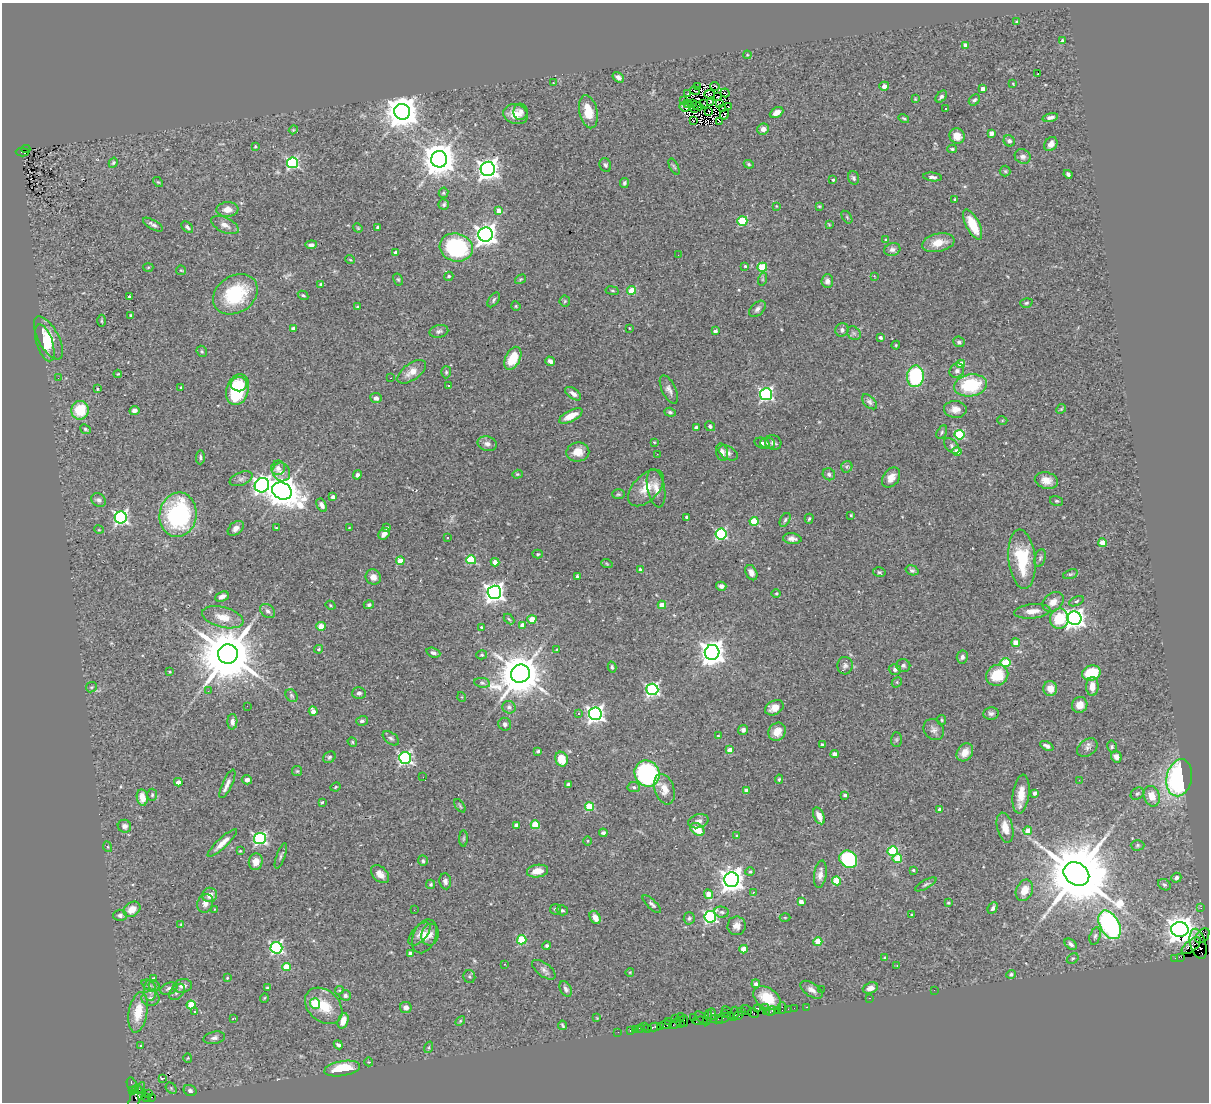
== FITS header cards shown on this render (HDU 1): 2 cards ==
NAXIS1  =                 1207
NAXIS2  =                 1100

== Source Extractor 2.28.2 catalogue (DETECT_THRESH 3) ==
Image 1207 x 1100 px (HDU 1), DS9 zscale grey, 1 PNG px = 1 image px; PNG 1211 x 1104 px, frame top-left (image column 1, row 1100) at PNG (2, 3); each listed source drawn as its Kron ellipse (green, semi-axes under 4 px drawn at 4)
Background 1.11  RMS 0.055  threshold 0.165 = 3 sigma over >= 5 px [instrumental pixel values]
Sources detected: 511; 4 with non-positive FLUX_AUTO (blend fragments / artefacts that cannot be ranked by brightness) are neither listed nor drawn; of the other 507, the 500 brightest by FLUX_AUTO listed and drawn (7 fainter detections omitted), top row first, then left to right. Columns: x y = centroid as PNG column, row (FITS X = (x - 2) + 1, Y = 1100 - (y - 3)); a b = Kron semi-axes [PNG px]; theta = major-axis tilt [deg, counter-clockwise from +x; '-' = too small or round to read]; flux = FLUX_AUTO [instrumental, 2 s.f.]
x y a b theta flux
1016 22 4 4 - 3.8
1062 41 3 3 - 9.1
965 46 4 4 - 28
747 55 4 3 - 3.5
1038 73 3 2 - 29
618 77 6 4 -34 12
553 83 3 2 - 3.6
1013 84 3 2 - 2.7
715 86 5 3 - 20
884 86 5 4 - 18
697 87 2 2 - 2.1
983 89 4 4 - 30
695 91 5 2 - 3.5
688 93 3 2 - 4.9
725 93 5 2 - 7.9
710 94 5 2 - 6.2
717 97 3 2 - 3.6
941 97 7 4 47 9
915 99 4 3 - 2.9
974 100 6 5 - 7.2
684 101 3 2 - 3.3
711 102 4 3 - 4.3
692 103 4 2 - 4.2
704 103 3 2 - 3.6
720 103 2 2 - 2.9
687 104 3 2 - 1.9
697 106 6 2 -24 6
685 107 5 2 - 5.6
729 107 2 2 - 3
695 108 3 2 - 3.4
722 108 2 2 - 3.2
946 109 3 3 - 5.3
709 111 2 2 - 2
402 112 8 8 - 7400
520 112 8 7 - 14
588 112 17 9 -77 69
777 113 7 5 27 28
516 114 12 9 -16 45
724 114 5 3 - 7
904 118 5 3 - 4.5
1050 118 8 4 14 14
693 121 3 2 - 9
720 121 3 2 - 8.4
763 129 6 5 - 19
293 130 4 3 - 3.5
991 133 4 4 - 13
957 136 8 7 - 38
1009 141 6 5 - 9.2
1051 144 7 6 - 21
255 146 4 3 - 4.2
26 149 4 2 - 91
952 149 4 4 - 4.7
22 152 6 3 -3 200
1023 156 8 7 - 17
439 159 8 8 - 8100
113 163 5 4 - 5.3
293 163 5 5 - 550
749 164 5 4 - 4.5
605 165 7 5 -71 8.4
674 166 9 3 -63 5.1
488 169 7 7 - 2500
1005 171 5 5 - 5.3
1068 174 4 3 - 8.9
932 177 9 4 -7 12
853 178 7 5 -72 7.6
833 180 3 3 - 6.5
158 182 6 3 -42 4.1
624 183 5 4 - 6.9
443 193 5 4 - 5
955 200 4 3 - 5.7
444 205 5 5 - 7.3
776 206 4 2 - 2.6
819 206 4 4 - 3.6
227 209 11 7 4 27
498 211 4 4 - 29
847 217 7 4 -54 4.7
742 221 5 5 - 190
973 224 16 6 -63 87
153 225 11 4 -30 11
225 225 15 7 -25 22
829 225 4 3 - 3.2
187 227 7 4 -47 8.4
358 228 5 4 - 3.6
378 228 4 3 - 14
486 235 7 7 - 2600
886 240 3 3 - 3.7
938 243 16 9 12 58
311 245 5 3 - 11
456 247 17 14 -16 340
892 249 8 6 16 15
396 253 4 3 - 23
678 255 2 2 - 4.3
350 259 5 3 - 3
745 266 4 3 - 4.1
148 267 5 3 - 3.9
762 267 5 4 - 160
181 270 5 4 - 4.2
449 276 5 4 - 5.7
874 276 3 3 - 2.9
398 279 6 4 -62 4.7
521 279 6 3 31 3.8
763 279 6 4 71 5.3
827 281 7 6 - 14
321 284 4 4 - 6.9
632 290 4 4 - 100
612 291 7 3 -9 4.6
235 294 24 18 33 250
303 295 5 3 - 5
130 297 4 3 - 9.5
494 300 8 5 55 8.4
565 301 5 5 - 5.5
1026 303 6 4 17 5.8
516 306 5 4 - 4.2
358 307 3 3 - 9.6
757 309 10 6 44 14
131 315 3 3 - 7.6
102 321 6 3 -90 3.9
629 328 3 2 - 2.2
294 329 4 4 - 25
842 330 7 6 - 13
439 331 9 6 13 12
715 331 4 3 - 13
854 333 7 6 - 9.8
48 338 24 10 -61 78
880 338 3 3 - 7.9
959 342 6 5 - 7.7
45 343 19 8 -72 49
896 345 4 4 - 3.7
202 351 6 5 - 5.8
513 358 12 7 63 89
550 361 5 4 - 16
961 364 4 4 - 72
957 371 7 7 - 12
412 372 16 8 36 36
446 372 6 5 - 6
118 374 4 3 - 4.7
915 376 11 8 86 320
58 378 2 2 - 5.6
391 378 3 2 - 3.8
239 384 8 7 - 86
971 385 16 11 9 230
449 386 3 3 - 3.8
181 387 3 3 - 4.6
97 389 3 3 - 4
669 389 15 7 -65 18
238 390 16 11 72 310
573 394 9 5 -35 19
766 394 6 6 - 790
376 398 5 5 - 16
869 402 9 5 -46 10
955 409 11 8 -4 29
1061 409 5 4 - 4.2
80 410 9 8 - 120
134 410 5 4 - 15
670 412 6 4 -18 7
571 416 13 5 27 45
1002 420 5 3 - 3.4
710 426 5 4 - 8.9
696 428 4 4 - 17
85 429 6 4 -40 5.3
942 432 7 4 62 6.3
959 435 5 4 - 230
654 442 3 2 - 2.9
762 443 8 5 -16 11
768 443 7 5 -1 7.7
773 443 8 7 - 12
487 444 10 7 -15 18
952 446 9 5 -46 9.7
578 452 11 9 8 45
722 452 9 6 -76 13
957 452 4 4 - 66
728 453 10 6 -31 13
657 454 3 2 - 5.3
200 457 7 4 88 6.3
847 467 6 5 - 7.1
278 468 7 7 - 26
281 472 9 8 - 23
517 474 5 4 - 4.3
829 474 6 5 - 8.4
357 475 5 4 - 10
891 477 11 8 53 30
241 479 12 6 22 14
1046 480 12 8 -13 36
262 485 7 7 - 1300
646 488 22 12 46 67
656 488 19 8 -79 34
282 491 10 8 -28 6300
618 494 6 5 - 5.7
333 497 4 3 - 22
99 500 8 6 -30 11
1057 501 7 5 -14 5.8
322 505 7 4 -61 16
178 515 22 18 81 500
851 515 3 3 - 4.3
687 517 3 3 - 9.2
121 518 6 6 - 810
809 519 5 3 - 5.7
785 520 7 4 60 6.8
754 521 4 4 - 150
236 528 9 6 40 17
276 528 3 2 - 3.4
349 528 4 3 - 2.5
386 528 4 3 - 12
99 530 5 3 - 3
384 534 6 5 - 21
721 534 5 5 - 460
447 537 3 3 - 33
792 539 9 5 -6 16
1103 543 4 4 - 91
538 554 5 4 - 4.1
1040 558 9 5 74 7.8
1022 559 30 13 -84 180
471 560 5 4 - 220
400 561 4 4 - 77
495 562 4 4 - 34
607 564 6 3 -20 4
640 570 4 3 - 12
912 570 7 4 -18 7.8
879 572 6 4 -14 6.1
751 573 8 5 -63 20
1070 574 7 4 18 6.7
577 576 4 3 - 5.9
373 577 8 7 - 24
721 586 5 4 - 12
494 592 7 7 - 2000
776 593 4 3 - 3.8
222 597 7 4 24 20
1076 601 8 4 27 6.2
1053 602 11 9 39 29
330 605 5 3 - 3.9
369 605 5 4 - 6.5
662 605 4 4 - 59
268 611 8 6 -42 12
1032 611 18 7 6 35
223 617 21 10 -15 61
1074 618 7 7 - 2200
509 619 6 3 -45 4.3
532 619 4 4 - 84
1059 619 10 9 - 130
522 625 4 4 - 27
321 626 4 4 - 47
481 627 3 2 - 3.2
1016 643 4 4 - 71
319 649 4 3 - 5
557 649 4 3 - 3.3
712 652 7 7 - 3800
433 653 7 4 -20 12
228 654 10 9 - 31000
482 655 5 4 - 4.5
962 657 6 5 - 11
1006 663 5 4 - 160
845 666 9 7 87 12
903 666 7 6 - 9.7
612 667 5 3 - 5.9
895 669 6 5 - 10
170 672 4 3 - 3.5
1091 673 9 7 18 120
520 674 9 9 - 16000
997 675 11 10 - 100
897 682 6 4 48 5.3
482 683 8 5 -9 8
1092 686 9 6 90 32
91 687 5 5 - 5.5
652 689 6 5 - 690
1050 689 7 7 - 36
208 691 3 3 - 3.4
359 693 7 6 - 10
291 696 7 5 -54 6.6
462 697 5 3 - 2.9
1080 705 8 7 - 41
247 706 3 2 - 4.8
509 707 6 6 - 10
774 708 10 7 28 30
313 711 5 4 - 26
991 713 8 6 9 10
578 714 3 2 - 4.9
595 714 6 6 - 1400
942 720 5 4 - 4.9
362 721 6 5 - 7.9
232 722 8 5 88 18
505 724 6 6 - 9.9
743 730 5 4 - 12
934 730 11 9 -51 18
777 732 9 8 - 41
718 736 3 2 - 3.2
391 738 9 5 -36 9.8
896 740 7 5 89 6.3
352 742 5 4 - 4.6
822 744 4 4 - 5.8
1047 746 7 4 -26 14
1112 747 6 4 -79 6.5
1087 748 11 8 36 17
730 750 4 4 - 32
538 751 3 3 - 11
965 752 10 7 52 37
835 754 4 3 - 31
329 757 6 5 - 6.9
1116 757 6 5 - 22
405 758 6 6 - 740
562 759 7 6 - 66
297 771 5 5 - 4.7
647 773 13 12 - 680
423 777 2 2 - 4.4
1179 778 19 12 78 570
779 779 5 4 - 5.2
247 780 5 4 - 17
1079 780 2 2 - 40
178 782 4 4 - 24
227 784 15 5 65 20
568 784 4 3 - 17
335 787 5 3 - 4.3
634 787 6 5 - 7.1
664 789 16 9 -71 42
746 790 4 3 - 24
1034 793 4 3 - 18
1021 794 19 8 82 53
1137 794 7 5 36 7.5
152 795 6 5 - 5.9
844 795 3 3 - 7.9
1152 796 10 8 -71 50
142 797 8 5 -80 44
322 802 3 3 - 4.5
460 806 7 3 -55 4.6
589 807 4 4 - 160
940 810 4 3 - 17
819 816 9 5 -65 28
698 821 10 6 17 18
517 825 4 3 - 25
535 825 4 4 - 140
124 826 7 6 - 13
1005 828 15 8 -76 41
697 829 8 5 -37 61
1028 831 4 4 - 50
603 833 4 3 - 8
737 836 4 3 - 4.5
463 838 8 4 89 5.7
260 839 6 5 - 640
587 841 4 3 - 3.4
222 843 20 5 43 33
1137 845 7 5 1 6.7
108 847 5 3 - 3.4
240 851 3 2 - 2.8
893 851 5 4 - 220
281 856 13 4 70 8.2
848 859 9 8 - 310
897 859 4 4 - 78
423 861 5 4 - 6.3
256 862 8 7 - 34
913 870 3 3 - 4.4
537 871 11 6 9 41
750 872 5 4 - 4.7
380 874 10 7 -44 25
820 874 14 6 82 23
1076 874 13 11 -32 47000
1176 878 5 4 - 11
732 880 7 7 - 3300
445 881 8 6 -83 12
837 881 4 4 - 110
431 884 5 4 - 5.1
926 884 12 4 29 8.3
1164 885 6 5 - 7.7
1024 890 11 8 65 49
753 892 3 2 - 18
708 894 5 4 - 51
210 895 7 7 - 28
801 902 4 4 - 30
205 903 9 7 67 21
948 903 4 3 - 3.9
652 904 12 4 -44 11
993 908 6 4 64 10
1201 908 2 2 - 20
132 909 9 7 34 41
215 909 3 3 - 3.3
556 909 5 5 - 8.2
414 910 3 2 - 3.3
562 910 5 5 - 7.8
722 912 7 5 -4 9.6
120 915 7 5 1 11
912 915 3 2 - 3.6
595 917 7 5 -60 31
710 917 6 6 - 650
785 917 5 3 - 3.5
689 918 6 5 - 7.6
181 924 4 3 - 3.2
1110 925 15 9 -62 690
737 926 9 9 - 24
1180 929 8 7 - 5300
420 934 14 7 48 23
430 935 11 8 81 21
425 936 18 11 66 43
1095 936 9 5 74 9.9
1202 936 8 5 50 360
522 940 4 4 - 160
818 942 4 4 - 99
1071 944 7 4 -37 12
1198 944 15 7 -74 720
547 946 4 4 - 7.1
1191 946 11 5 37 750
276 948 6 6 - 620
744 949 4 4 - 55
410 953 4 3 - 15
1181 957 4 2 - 57
885 958 3 3 - 4.2
1175 958 2 2 - 20
1073 959 6 4 33 5.6
505 964 3 2 - 12
897 966 4 3 - 3.2
286 967 4 4 - 110
544 970 14 6 -36 17
630 972 4 3 - 2.5
1011 974 5 4 - 6.9
469 977 6 6 - 6.6
154 978 4 4 - 5.5
227 978 4 3 - 4.1
756 984 4 4 - 10
148 985 7 5 -26 8.2
154 986 6 5 - 6.3
183 986 10 6 9 18
267 988 4 3 - 4.2
870 988 8 5 18 23
169 989 9 5 21 10
566 989 8 5 -63 11
339 990 4 4 - 4.3
811 990 12 6 -33 20
821 990 2 2 - 2.9
934 990 2 2 - 11
150 991 10 6 -88 18
177 992 9 6 49 11
345 995 5 5 - 10
150 998 9 7 2 17
264 998 5 3 - 3.2
767 998 15 10 -34 91
869 998 3 2 - 120
315 1004 5 5 - 150
191 1005 4 4 - 120
324 1006 21 15 -42 100
406 1007 6 5 - 22
765 1007 3 2 - 52
806 1007 3 2 - 44
758 1008 4 3 - 150
782 1008 5 2 - 160
794 1008 2 2 - 41
788 1009 2 2 - 27
746 1010 6 2 -35 110
777 1010 3 2 - 80
742 1011 3 3 - 38
766 1011 4 3 - 63
771 1011 5 3 - 140
138 1012 20 9 80 83
195 1012 4 3 - 9.4
728 1013 8 3 -52 200
753 1013 6 3 -30 99
712 1014 6 3 -88 380
724 1014 3 3 - 59
734 1014 7 4 82 320
739 1015 4 2 - 73
681 1017 4 2 - 66
708 1017 8 3 76 180
233 1018 3 2 - 4.4
597 1018 4 4 - 2.7
675 1018 2 2 - 37
693 1018 2 2 - 33
702 1018 8 3 -42 110
723 1018 8 3 29 98
716 1019 6 2 0 240
343 1021 8 5 70 36
460 1021 6 3 46 4.3
684 1021 6 2 -90 98
700 1021 7 3 2 230
669 1022 3 2 - 57
675 1024 6 3 32 120
681 1024 3 2 - 67
562 1025 5 2 - 4.9
666 1025 6 4 5 140
644 1026 2 2 - 24
660 1026 3 2 - 83
654 1027 6 3 12 190
648 1028 2 2 - 6.3
640 1029 4 3 - 100
635 1030 2 2 - 15
630 1031 3 2 - 63
618 1032 2 2 - 14
214 1038 11 6 12 15
140 1045 3 2 - 4
338 1045 5 3 - 8.6
429 1047 6 4 72 4.6
188 1058 4 4 - 3.6
369 1062 4 3 - 2.7
342 1068 18 7 10 130
163 1078 3 2 - 430
133 1085 8 5 -65 300
171 1088 6 5 - 6.1
137 1089 5 3 - 250
133 1091 4 3 - 330
190 1091 6 5 - 12
148 1093 2 2 - 14
142 1095 4 3 - 270
136 1096 15 5 63 520
147 1097 4 3 - 27
151 1097 3 2 - 330
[7 fainter detections neither listed nor drawn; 4 non-positive-flux detections neither listed nor drawn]